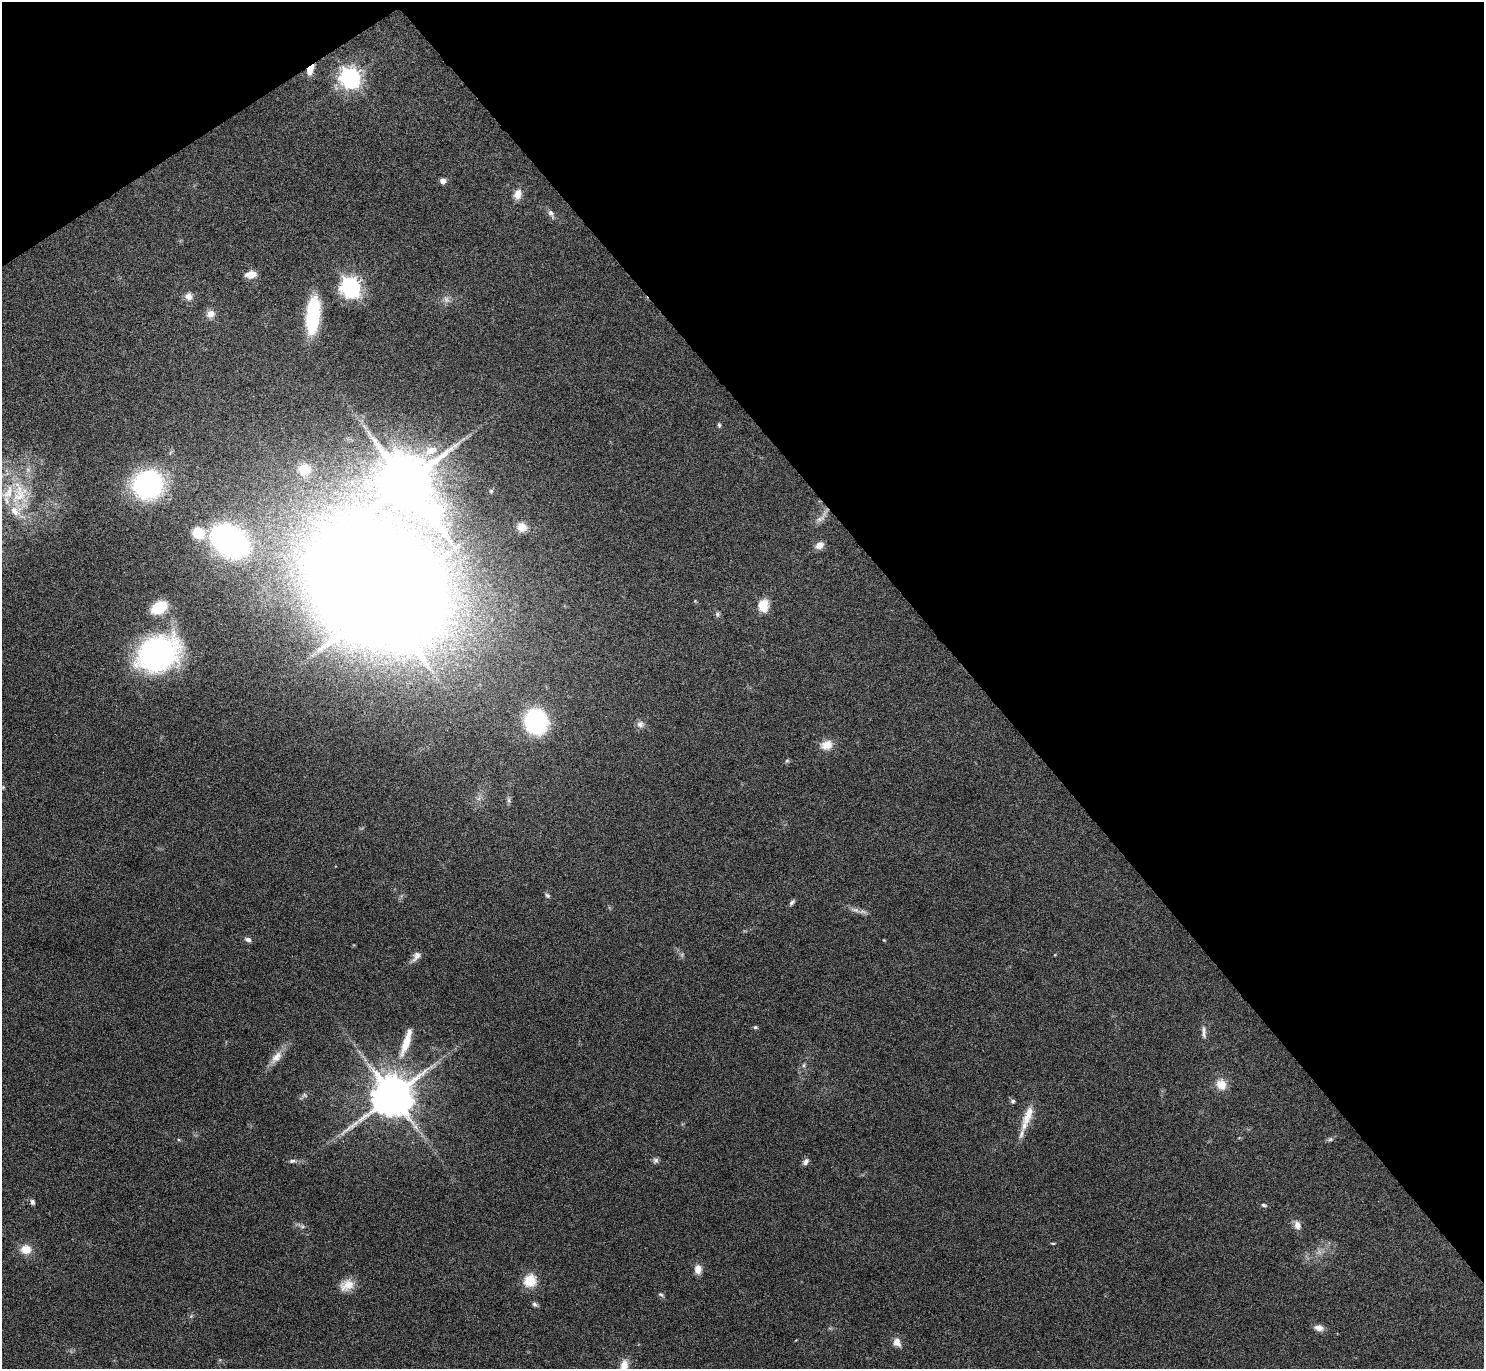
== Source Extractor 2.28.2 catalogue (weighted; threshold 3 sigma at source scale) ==
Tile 3 of 4 x 4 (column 3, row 1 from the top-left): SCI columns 2963-4444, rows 4259-5625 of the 5928 x 5923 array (HDU 1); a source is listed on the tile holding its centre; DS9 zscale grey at full resolution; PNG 1486 x 1371 px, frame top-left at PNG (2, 2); no overlay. Shown black and unused: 37% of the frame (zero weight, under 4 of 8 exposures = <1% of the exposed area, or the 3 px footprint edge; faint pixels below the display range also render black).
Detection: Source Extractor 2.28.2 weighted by HDU 2 'WHT'; one run over the whole footprint, this tile lists its part. Background 0.0656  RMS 0.005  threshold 0.0205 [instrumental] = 3 sigma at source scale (4.09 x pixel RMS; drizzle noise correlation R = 1.36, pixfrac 0.8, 0.05/0.05 arcsec/px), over >= 5 px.
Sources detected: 78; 1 too faint to see at this stretch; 1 inside a brighter object's white glare — not listed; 4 inside a brighter listed object's ellipse — not listed separately; the other 72 listed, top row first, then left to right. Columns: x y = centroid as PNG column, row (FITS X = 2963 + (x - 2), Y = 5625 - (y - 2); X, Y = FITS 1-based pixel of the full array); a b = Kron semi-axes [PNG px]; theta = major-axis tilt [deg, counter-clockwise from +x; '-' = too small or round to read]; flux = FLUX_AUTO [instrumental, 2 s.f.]
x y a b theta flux
310 70 13 7 62 4.1
350 78 8 7 - 310
443 181 5 5 - 2.7
518 194 14 9 76 3.9
551 214 13 6 -61 1.9
251 274 11 7 6 4.9
351 287 8 7 - 310
189 296 11 11 - 3.2
446 299 12 8 -49 2.4
210 314 11 10 - 3.5
313 315 35 13 85 36
719 425 7 4 -80 0.78
431 450 19 10 23 6.5
304 469 12 12 - 10
405 482 26 21 69 3600
148 485 27 26 - 76
491 491 5 5 - 0.77
19 493 51 30 -75 38
822 516 28 6 52 3.4
522 527 10 9 - 4.4
198 533 12 11 - 13
229 541 28 20 -33 150
819 545 10 7 31 3.5
695 601 4 4 - 0.41
381 603 18 14 53 3900
763 605 14 11 88 8.4
159 607 17 11 29 17
717 614 7 6 - 1.1
157 654 37 28 27 130
536 721 19 16 -71 73
640 724 10 10 - 2.3
827 745 16 12 13 5.9
787 761 6 5 - 0.74
3 787 5 4 - 0.48
509 800 10 5 -72 1.1
547 895 7 6 - 1
792 902 9 5 51 1.2
855 910 16 6 -12 2.7
248 940 8 6 -18 1.7
884 940 5 3 - 0.34
682 955 7 4 -73 0.89
416 956 15 8 50 2.8
755 1027 6 5 - 0.78
1204 1032 20 6 -88 2.5
406 1042 45 10 71 11
276 1057 23 11 51 5.5
804 1065 6 4 89 0.82
1221 1084 13 11 -60 6.8
305 1095 8 6 -3 1.2
392 1095 13 11 34 2000
1013 1101 6 6 - 1
1028 1115 31 11 69 8.3
1330 1139 9 5 10 1
179 1140 5 3 - 0.48
655 1160 8 7 - 1.3
293 1161 11 5 1 1.6
805 1162 9 6 52 1.8
32 1202 6 5 - 1.4
1264 1205 7 4 -12 0.96
1297 1225 10 7 -72 3.4
302 1226 8 5 -18 1.2
1053 1243 6 3 -8 0.5
26 1249 12 10 1 6.3
1319 1252 7 7 - 1.8
698 1269 11 8 89 4
530 1281 17 16 - 8.7
347 1285 19 13 26 6.4
661 1295 8 5 -29 0.93
535 1304 8 5 -33 1.1
1319 1328 12 8 -12 3
897 1342 12 9 -64 3.4
624 1366 20 10 84 5.7
Overlapping masked pixels (flux is a lower limit): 2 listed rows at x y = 310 70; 822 516
Isophote crosses this tile's border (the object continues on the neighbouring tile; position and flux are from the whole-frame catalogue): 1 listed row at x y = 624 1366